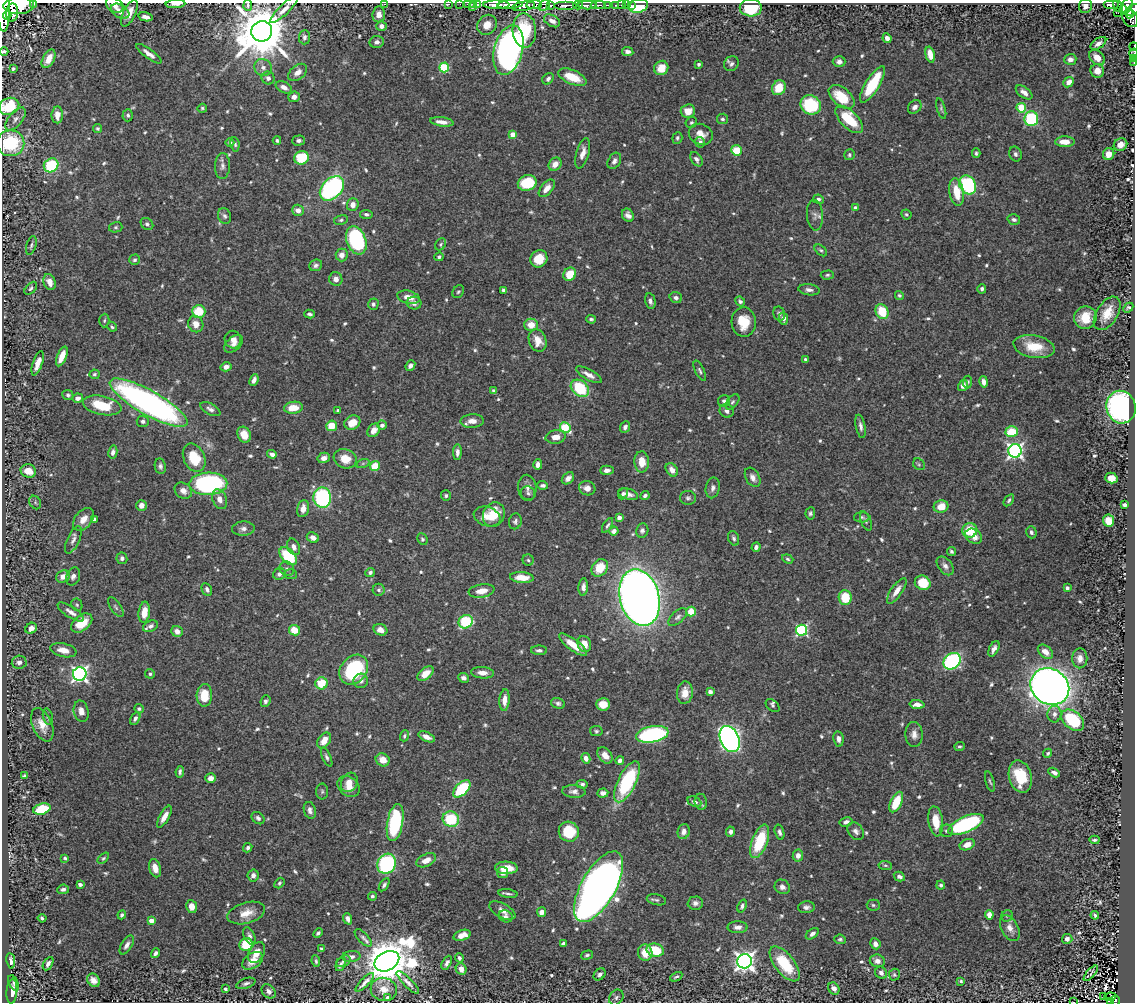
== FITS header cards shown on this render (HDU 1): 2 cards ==
NAXIS1  =                 1133
NAXIS2  =                 1000

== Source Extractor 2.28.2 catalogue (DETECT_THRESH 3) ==
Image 1133 x 1000 px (HDU 1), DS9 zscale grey, 1 PNG px = 1 image px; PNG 1137 x 1004 px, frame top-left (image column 1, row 1000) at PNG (2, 3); each listed source drawn as its Kron ellipse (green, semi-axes under 4 px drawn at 4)
Background 1.04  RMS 0.013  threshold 0.0389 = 3 sigma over >= 5 px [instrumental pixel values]
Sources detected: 702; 2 with non-positive FLUX_AUTO (blend fragments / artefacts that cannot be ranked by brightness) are neither listed nor drawn; of the other 700, the 500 brightest by FLUX_AUTO listed and drawn (200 fainter detections omitted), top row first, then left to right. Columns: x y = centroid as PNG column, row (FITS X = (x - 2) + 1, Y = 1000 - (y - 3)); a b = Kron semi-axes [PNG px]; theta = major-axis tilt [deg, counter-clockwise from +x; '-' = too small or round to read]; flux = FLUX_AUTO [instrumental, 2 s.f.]
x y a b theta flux
34 4 3 2 - 140
175 4 10 3 4 3.9
384 4 3 2 - 34
449 4 3 2 - 16
460 4 2 2 - 11
467 4 2 2 - 18
473 4 3 2 - 19
115 5 9 6 -36 6
248 5 5 4 - 1.6
478 5 3 3 - 59
496 5 13 4 0 1800
510 5 12 3 4 2000
534 5 8 3 5 690
544 5 6 5 - 650
551 5 4 3 - 160
565 5 11 3 0 1500
578 5 5 3 - 340
587 5 9 3 0 950
598 5 7 3 0 260
607 5 3 2 - 75
616 5 4 2 - 54
621 5 2 2 - 9.5
626 5 2 2 - 14
631 5 3 3 - 8.8
1111 5 8 4 0 320
19 6 15 8 2 5300
524 6 11 4 8 1900
638 6 10 6 15 27
1085 6 7 6 - 5.5
1118 6 6 3 -70 270
1127 6 8 5 64 730
472 7 2 2 - 81
751 8 11 9 -3 46
284 10 18 5 44 6
1123 10 4 3 - 160
1133 10 8 4 29 860
4 11 21 6 -89 5100
120 11 10 6 -32 6.2
12 12 9 5 85 1800
129 13 14 6 65 8.7
1118 13 2 2 - 14
379 14 8 6 86 4.9
1129 14 4 4 - 260
7 15 4 4 - 800
145 17 7 4 -13 4.4
1130 18 9 7 -57 600
552 21 9 5 -29 5.1
487 25 10 9 - 9.8
381 26 5 5 - 3.8
524 30 17 12 -87 44
262 31 10 10 - 5700
304 37 7 5 86 2.7
887 38 5 4 - 4.7
377 42 7 6 - 3.5
1098 43 9 5 34 4.7
1134 46 4 2 - 180
508 50 25 14 75 420
4 52 4 3 - 1.6
628 52 6 4 -9 3.6
1134 53 4 2 - 31
149 54 15 4 -36 5.7
930 55 8 4 -75 12
1097 57 9 6 -45 11
49 59 10 5 61 10
1070 59 6 5 - 4.6
1134 59 3 2 - 17
839 62 6 5 - 3.3
1134 62 3 2 - 17
699 64 3 3 - 1.9
731 64 8 7 - 2.8
263 67 9 8 - 4.8
444 67 5 5 - 53
661 68 7 6 - 11
13 69 4 3 - 1.8
1097 71 7 6 - 9.4
298 72 11 7 40 7
572 77 15 7 -23 19
268 78 6 6 - 3.2
548 79 6 5 - 2.6
1069 82 6 4 43 6.9
872 84 21 7 58 43
284 87 9 5 -27 5.5
779 88 8 6 57 17
1024 92 9 5 -37 5.3
294 97 5 5 - 4.5
842 97 15 9 -41 27
811 105 10 9 - 51
9 106 10 8 24 32
915 107 7 6 - 4
202 108 4 4 - 1.5
941 108 10 4 -73 1.8
1021 108 5 4 - 29
688 111 7 7 - 10
57 115 8 5 89 7.4
128 115 6 5 - 1.9
15 119 13 7 51 4
722 119 5 5 - 1.8
849 119 17 8 -45 34
1031 119 7 6 - 70
442 122 12 4 -8 6.3
691 123 6 5 - 1.6
97 128 4 4 - 1.5
513 134 4 4 - 11
701 134 12 10 -25 8.7
677 138 6 5 - 1.9
277 140 4 3 - 1.5
298 141 6 5 - 2.4
230 142 4 3 - 1.9
700 142 5 5 - 3
1065 142 10 5 0 12
10 143 14 13 - 50
235 144 7 4 -81 1.6
1120 145 7 6 - 5.9
736 150 5 5 - 18
583 153 16 6 75 6.9
976 153 5 3 - 1.5
1015 154 7 6 - 2.5
1109 154 6 5 - 11
849 155 6 5 - 1.6
302 158 7 6 - 36
696 159 8 5 -54 3.6
614 161 9 6 60 3.6
555 164 7 6 - 7.8
51 165 7 6 - 49
222 166 13 7 87 4.2
527 183 9 7 20 34
968 185 10 8 -58 67
332 188 14 9 46 170
547 188 10 5 50 6.8
957 192 14 7 -81 20
818 199 5 4 - 2.3
353 205 6 6 - 7.2
855 208 4 4 - 3.3
298 210 6 5 - 5.6
366 214 6 4 -9 2.3
906 214 5 4 - 1.7
628 215 7 5 -56 4
815 215 15 8 -86 4.5
224 216 8 6 -67 2.4
341 220 7 5 10 1.8
1014 220 6 5 - 2.6
147 224 7 5 -41 2.2
116 227 7 5 14 1.7
356 240 15 9 -70 110
441 244 6 5 - 1.5
31 245 9 5 74 2.2
821 250 7 4 -42 1.6
342 255 6 6 - 6.4
439 257 4 4 - 2
539 259 9 8 - 17
135 260 5 5 - 1.9
316 265 6 5 - 2.4
570 274 7 6 - 18
827 275 6 4 3 1.7
336 279 7 6 - 5.4
50 282 8 5 -69 6.4
31 288 7 4 47 2.1
982 289 4 4 - 2
503 290 4 4 - 2.2
809 290 11 5 -7 3.7
458 292 7 5 54 1.6
899 295 5 4 - 1.5
408 297 11 6 -14 9.5
676 298 6 5 - 2.8
650 301 8 5 -77 3
740 301 5 4 - 2.2
414 303 7 6 - 4.5
373 304 6 5 - 2.3
1128 308 6 3 44 1.9
199 311 7 6 - 24
882 312 7 6 - 26
1107 313 18 10 57 17
309 314 5 4 - 2.2
779 314 7 6 - 2.5
783 318 6 4 -78 5.3
1085 318 11 11 - 21
591 319 5 4 - 2.1
104 321 7 5 86 1.5
744 322 15 12 -87 20
196 324 8 7 - 7.9
531 325 7 6 - 12
112 327 5 4 - 1.5
233 340 9 8 - 7
538 341 12 8 -69 12
234 344 11 6 43 5.2
1034 347 21 11 -10 25
62 356 10 4 67 11
805 360 4 3 - 1.9
38 363 13 5 71 9.2
410 366 5 4 - 3.4
226 367 5 4 - 4.6
700 371 11 4 -64 2.1
94 374 5 5 - 1.5
589 375 14 5 -29 6.6
254 380 6 4 67 4.1
968 382 6 4 84 1.5
984 382 6 4 -78 5.2
963 385 6 4 58 5.5
580 388 10 7 -39 43
493 391 4 3 - 1.9
68 395 5 5 - 2.2
78 398 5 4 - 3.6
724 401 6 5 - 2.3
733 402 9 5 52 2.1
149 403 44 12 -29 330
102 405 19 9 -11 31
1121 407 16 14 -69 280
293 408 9 6 7 15
210 409 11 5 -29 3.5
338 410 4 3 - 1.8
727 411 7 6 - 3.4
143 421 6 5 - 2.8
472 421 11 7 4 7.2
352 423 8 7 - 12
382 425 4 4 - 3.1
332 426 5 5 - 17
861 426 12 4 -79 3.7
565 427 6 5 - 48
625 427 6 5 - 3
374 430 7 5 54 8.4
1012 431 6 5 - 28
244 435 8 6 -63 12
556 437 10 6 6 7.3
1015 451 6 6 - 270
113 452 7 4 78 3.1
457 452 8 4 89 3.7
272 454 5 3 - 3.5
194 458 15 10 -65 27
324 458 6 5 - 4.7
345 459 12 9 -20 15
642 462 10 7 -87 12
363 463 7 4 19 1.5
538 464 5 4 - 5.6
919 464 6 5 - 1.5
160 466 8 5 -81 2.6
375 466 5 4 - 23
607 470 7 4 1 3.4
672 470 7 5 -53 5.8
28 471 8 6 -16 15
753 477 10 6 -60 4.8
568 478 7 5 44 4.3
1111 478 6 5 - 9.2
208 484 19 11 2 190
543 485 5 3 - 2
527 488 13 9 -85 5.1
587 488 8 7 - 5.1
713 488 10 7 77 4.2
183 491 9 7 -37 5.4
528 493 7 7 - 2.3
623 494 6 4 66 2.4
628 494 10 5 -16 4.9
446 496 5 5 - 1.7
645 496 5 4 - 2.4
322 498 10 9 - 100
688 498 8 7 - 2.4
220 499 10 7 -68 6.8
1009 500 7 4 55 1.9
35 502 7 5 -57 1.9
141 505 5 5 - 5.3
1124 505 3 3 - 1.8
941 506 7 6 - 13
303 509 8 6 79 7
810 513 6 5 - 1.8
494 515 13 10 64 20
487 517 14 9 -20 9.5
619 517 4 4 - 4.7
862 517 8 5 2 1.7
83 519 13 8 51 9.6
94 519 4 4 - 1.9
1108 520 6 5 - 14
515 521 8 6 76 2.4
866 521 10 5 -69 2.1
607 525 8 4 60 1.9
243 529 11 7 3 4.1
970 530 7 7 - 24
614 531 5 4 - 4.3
642 531 7 6 - 2.8
1031 532 6 5 - 2.3
974 536 9 7 -36 7.4
313 537 6 5 - 5
734 538 7 5 -70 2.1
422 539 6 5 - 1.9
73 540 15 6 65 4.3
294 547 8 6 -66 4.5
756 547 5 4 - 2.5
951 552 4 4 - 1.8
288 556 11 6 -48 48
122 558 5 5 - 2.6
788 559 6 4 -20 1.5
528 560 6 5 - 1.7
945 566 10 6 -51 4.1
600 568 9 7 49 20
287 569 7 6 - 2.6
370 572 5 4 - 2.3
279 574 6 5 - 3.2
290 574 6 5 - 1.5
63 576 7 6 - 7.2
73 576 9 6 67 4.4
522 578 12 5 -5 14
923 583 8 7 - 23
583 587 9 5 85 3.7
1067 588 4 4 - 2.1
207 589 7 5 -63 2.6
379 590 6 6 - 2.2
481 591 13 6 9 11
897 591 15 5 55 7.2
639 598 29 19 -76 1200
845 598 7 6 - 28
77 605 6 5 - 1.5
116 607 11 5 -56 2.2
71 612 15 5 -33 5.6
144 612 10 5 83 12
691 612 5 4 - 19
678 617 11 6 41 2.9
466 622 7 6 - 57
82 623 12 7 38 19
150 626 8 5 25 2.7
31 628 6 5 - 5
294 630 5 5 - 14
380 630 7 5 -22 7
802 630 5 5 - 110
177 631 6 5 - 4.8
584 644 8 6 -72 12
573 645 17 5 -36 14
994 649 8 4 64 3.9
63 650 13 6 -12 9.2
539 650 8 4 -2 2.4
1045 652 9 6 -41 6.3
1080 658 10 7 89 6.1
952 661 9 7 39 120
19 662 7 6 - 4.7
354 669 16 12 48 81
482 673 11 5 -4 6.5
80 674 7 6 - 260
150 674 5 4 - 1.8
426 674 9 6 37 12
464 678 5 5 - 3.4
361 681 7 7 - 3.8
321 683 6 6 - 23
1050 687 20 17 -33 890
710 692 4 4 - 3.3
685 693 11 8 82 9.2
204 695 11 8 87 23
505 700 11 5 86 7.7
265 701 6 4 66 2.1
558 703 7 5 -17 2.2
603 704 7 6 - 13
917 704 7 4 -3 6.3
773 706 8 5 -43 1.7
139 709 5 4 - 1.5
81 711 11 7 -76 6.3
1054 714 8 7 - 3.7
48 717 8 4 -75 1.7
135 718 6 4 60 2.9
1073 720 13 8 -40 60
42 725 17 9 -66 12
596 731 6 5 - 1.6
652 734 16 8 11 120
914 734 12 8 -87 5.6
404 736 5 4 - 1.7
427 737 9 4 -26 4.8
730 739 13 9 -65 480
838 739 7 5 -81 4.1
324 740 9 5 55 11
959 746 5 4 - 1.6
1048 753 5 4 - 1.4
605 755 9 6 -51 7.4
327 757 10 4 -66 2.3
586 758 5 4 - 5.3
383 760 7 6 - 9.8
620 761 4 4 - 3.2
180 772 5 3 - 2.2
1054 773 6 4 -29 3.5
25 776 4 4 - 1.5
1020 776 16 11 -74 33
211 778 5 4 - 4.9
349 782 10 8 61 9.7
627 782 22 9 64 75
990 782 10 4 -73 1.7
582 784 6 4 -5 1.9
349 786 12 9 -39 9.8
462 789 10 6 44 48
322 791 8 6 89 1.7
574 791 11 6 -4 4
603 793 5 4 - 3.9
694 802 7 4 -26 3.1
701 802 8 6 -82 2.3
896 802 11 5 65 27
42 809 9 5 17 30
310 810 8 6 -76 3.5
164 817 12 4 60 7.6
258 818 7 5 -42 2.9
451 819 8 7 - 40
936 821 15 7 -83 18
846 822 7 4 13 3.4
395 823 19 8 80 84
966 824 19 8 23 120
684 831 8 6 74 5
856 831 10 7 -51 3.7
947 831 6 6 - 2.2
569 832 10 10 - 29
730 832 5 4 - 3.1
780 832 8 4 -74 2.6
1094 840 5 3 - 1.7
760 841 18 7 69 45
967 845 8 5 21 7.9
248 848 5 4 - 2.3
798 856 6 5 - 5
65 858 3 3 - 1.5
103 858 7 4 44 1.6
426 860 10 6 25 8.7
387 864 10 9 - 120
885 865 7 4 -7 1.5
155 868 9 6 -73 8.1
506 868 11 6 -1 15
503 873 6 5 - 3.7
253 875 6 5 - 3.7
899 876 6 4 -30 3
279 883 6 4 51 1.5
80 884 4 3 - 3.8
384 885 7 4 57 2.4
941 885 4 4 - 1.8
598 887 39 17 60 1100
782 887 8 7 - 3.7
63 889 6 4 8 2.6
508 894 9 3 -7 2.2
372 896 4 4 - 2.1
656 900 10 5 -10 1.8
695 903 7 6 - 3.8
873 905 6 5 - 1.6
742 906 7 4 69 2.2
192 907 6 5 - 7.6
806 907 8 6 6 3.2
502 911 14 7 -29 5.4
542 912 5 4 - 5.4
246 913 19 10 16 12
122 915 4 4 - 2
989 915 5 4 - 7.1
1095 915 4 3 - 1.6
506 916 7 6 - 2.2
1007 916 6 5 - 1.5
42 918 4 3 - 1.7
348 919 6 4 -69 4.8
151 921 4 4 - 7.4
738 927 10 6 0 4.3
1010 928 14 8 -62 6.4
318 933 5 4 - 1.9
812 934 7 4 38 2.8
462 935 9 5 19 8.2
249 936 9 5 -64 3.1
363 938 11 5 -46 2.8
840 939 6 4 -8 1.7
1067 939 5 5 - 4.7
563 943 4 3 - 2.3
875 944 6 5 - 4.3
127 945 10 5 58 3.7
246 945 7 6 - 29
321 949 3 3 - 1.7
655 950 9 6 -14 29
155 953 5 3 - 2.9
257 953 11 7 61 9.2
645 953 8 7 - 13
587 955 6 4 15 1.6
351 957 9 5 4 3.7
459 958 4 4 - 1.8
11 961 8 4 -82 2.6
253 961 11 7 34 9.9
316 961 6 4 -83 1.5
343 961 7 5 28 2
387 961 13 9 28 4200
744 961 7 7 - 480
877 961 7 6 - 5.4
447 963 7 4 62 2.9
48 964 7 4 61 3.5
341 964 7 4 68 1.9
785 964 21 9 -51 38
461 969 6 5 - 6.5
881 973 6 5 - 3.3
1091 973 9 2 48 1.4
600 974 7 5 44 2.9
894 975 6 5 - 1.5
676 977 6 3 28 1.5
93 980 7 6 - 5
961 981 4 3 - 1.5
365 982 12 3 45 3.9
408 982 15 4 -45 3.8
13 983 8 4 -65 1.8
246 983 10 5 18 2.9
834 988 6 5 - 4.2
225 989 3 3 - 2.4
384 989 13 11 -14 9.1
12 991 12 5 86 11
269 991 8 6 -45 4
616 997 8 6 58 2.6
1104 997 3 2 - 11
1110 997 6 4 9 97
388 998 4 4 - 5.7
1110 1001 4 2 - 24
1115 1001 5 4 - 120
1073 1002 3 2 - 19
At the frame edge (FLAGS 8, measured only in part): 30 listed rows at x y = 34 4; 175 4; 384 4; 449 4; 460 4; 467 4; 473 4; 115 5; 248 5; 478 5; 496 5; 510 5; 534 5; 544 5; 1111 5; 19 6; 524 6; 1085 6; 1118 6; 284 10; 1133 10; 4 11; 1134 46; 4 52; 1134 53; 1134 59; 1134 62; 9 106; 1115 1001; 1073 1002
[200 fainter detections neither listed nor drawn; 2 non-positive-flux detections neither listed nor drawn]